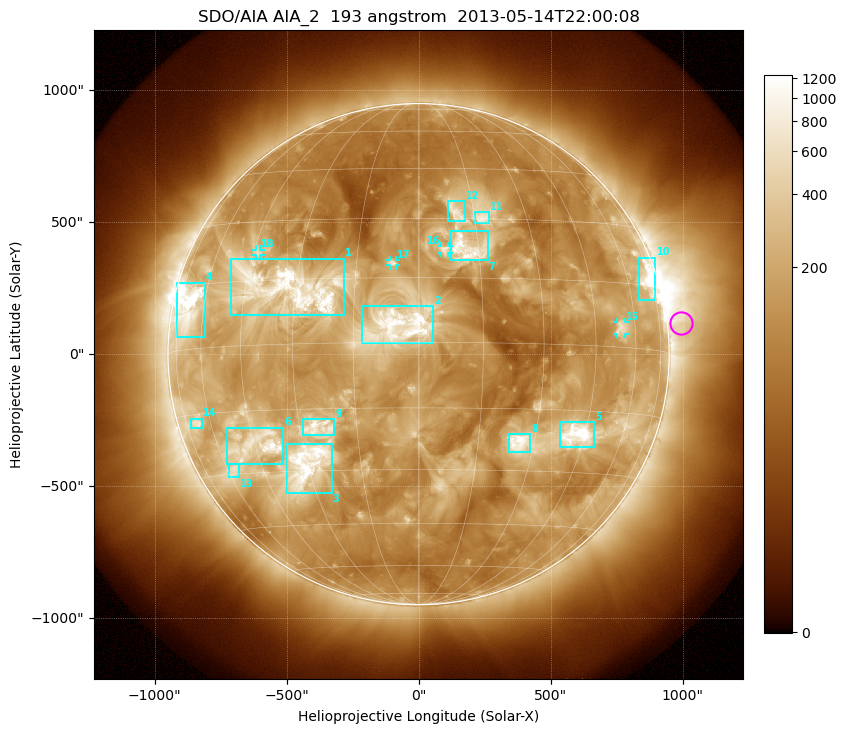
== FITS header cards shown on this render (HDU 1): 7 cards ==
TELESCOP= 'SDO/AIA'
INSTRUME= 'AIA_2'
WAVELNTH=                  193
WAVEUNIT= 'angstrom'
DATE-OBS= '2013-05-14T22:00:08.64'
CTYPE1  = 'HPLN-TAN'
CTYPE2  = 'HPLT-TAN'

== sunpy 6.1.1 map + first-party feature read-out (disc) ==
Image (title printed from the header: SDO/AIA AIA_2  193 angstrom  2013-05-14T22:00:08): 1024 x 1024 px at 2.4 arcsec/px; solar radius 949 arcsec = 396 px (full disc in frame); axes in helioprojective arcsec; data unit not stated in the header (colour bar unlabelled)
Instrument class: DISC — disc imager (sunpy class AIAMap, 193 A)
Bright regions (active regions / flare kernels): reference = the median radial profile (limb darkening/brightening removed); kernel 9 px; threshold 5 sigma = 362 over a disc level ~131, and >= 1.15x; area >= 12 px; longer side >= 9 px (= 22 arcsec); searched inside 0.97 R_sun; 18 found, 18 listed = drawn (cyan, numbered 1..; 4 of them under ~33 arcsec drawn as corner ticks so the feature stays visible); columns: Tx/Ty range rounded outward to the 5 arcsec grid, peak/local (2 s.f.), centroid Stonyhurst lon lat
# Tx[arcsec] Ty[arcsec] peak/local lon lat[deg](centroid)
1 -710..-280 145..365 10 -32 +13
2 -215..55 40..185 6.3 -4 +4
3 -500..-325 -525..-340 10 -30 -28
4 -915..-805 65..270 25 -68 +10
5 535..665 -355..-255 12 +42 -21
6 -730..-510 -415..-275 8.7 -44 -23
7 120..265 355..465 7.3 +12 +22
8 340..425 -370..-300 8.1 +26 -23
9 -440..-320 -310..-245 6.5 -25 -19
10 835..900 205..365 11 +71 +16
11 210..270 495..540 5.9 +17 +30
12 110..175 505..580 4.9 +10 +32
13 -720..-680 -465..-415 5.5 -57 -29
14 -865..-820 -280..-245 5.8 -67 -17
15 750..785 75..120 5.1 +54 +4
16 85..115 385..410 5 +7 +22
17 -110..-85 335..355 4.7 -6 +19
18 -620..-600 375..395 4.7 -43 +22
Off-limb structures (1.02-1.3 R_sun): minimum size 162 px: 2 found; the strongest spans PA ~220..305 deg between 1.02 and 1.3 R_sun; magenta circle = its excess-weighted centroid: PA ~275 deg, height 1.06 R_sun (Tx ~995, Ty ~120 arcsec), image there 2.6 x the reference